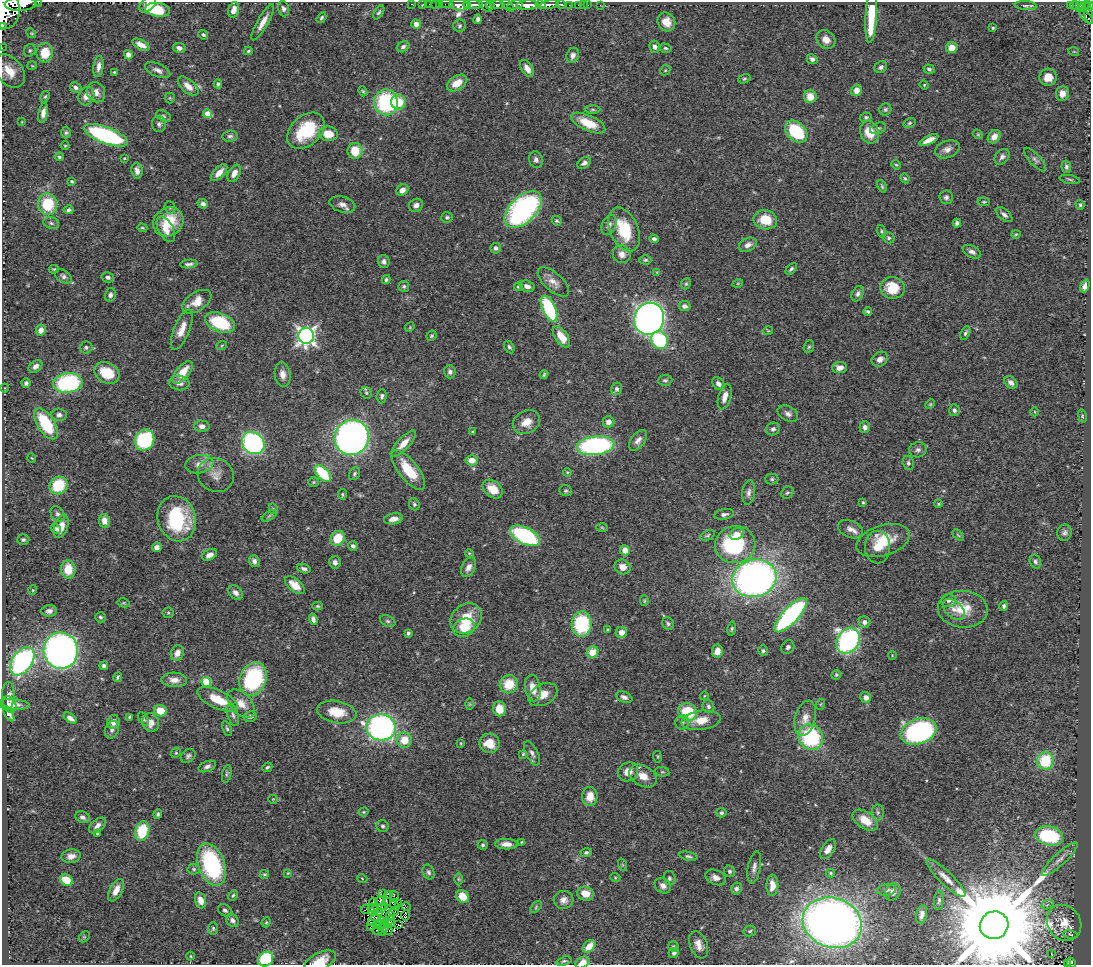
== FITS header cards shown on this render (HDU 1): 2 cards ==
NAXIS1  =                 1089
NAXIS2  =                  963

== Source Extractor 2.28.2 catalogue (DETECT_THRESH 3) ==
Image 1089 x 963 px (HDU 1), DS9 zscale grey, 1 PNG px = 1 image px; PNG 1093 x 967 px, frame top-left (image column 1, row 963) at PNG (2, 2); each listed source drawn as its Kron ellipse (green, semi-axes under 4 px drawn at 4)
Background 0.605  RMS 0.027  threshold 0.0806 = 3 sigma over >= 5 px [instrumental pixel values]
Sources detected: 490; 5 with non-positive FLUX_AUTO (blend fragments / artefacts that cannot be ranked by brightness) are neither listed nor drawn; the other 485 listed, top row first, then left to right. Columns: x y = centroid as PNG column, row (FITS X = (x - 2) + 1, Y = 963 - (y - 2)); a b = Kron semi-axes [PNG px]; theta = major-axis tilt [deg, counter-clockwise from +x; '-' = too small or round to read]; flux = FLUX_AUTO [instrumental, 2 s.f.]
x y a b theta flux
38 2 2 2 - 36
21 4 16 7 4 1900
148 4 10 6 40 10
411 4 2 2 - 10
423 4 3 2 - 13
429 4 2 2 - 12
436 4 3 2 - 18
440 4 2 2 - 9
446 4 6 2 0 21
497 4 7 3 0 360
561 4 4 3 - 130
459 5 10 5 -4 870
473 5 10 3 -1 870
486 5 8 4 -44 120
490 5 4 3 - 150
507 5 8 4 -43 360
515 5 8 4 11 410
527 5 11 5 4 1700
540 5 5 3 - 300
549 5 9 4 9 750
569 5 2 2 - 56
578 5 3 3 - 24
583 5 2 2 - 8.6
588 5 2 2 - 9.7
600 5 2 2 - 5
1075 5 4 3 - 94
1080 5 3 2 - 49
467 6 3 2 - 250
1026 6 11 4 -5 4.2
1070 6 4 3 - 77
1089 6 4 3 - 200
1084 7 7 3 34 110
283 9 8 5 -72 5.6
6 10 19 14 88 3900
158 10 12 7 -9 83
234 10 8 5 72 15
379 12 8 4 57 3.6
1088 12 12 3 -76 130
871 16 27 5 86 81
1086 16 9 4 -49 120
321 18 6 4 57 2.8
478 19 5 3 - 5.4
263 22 20 5 60 17
666 22 10 8 -57 19
416 24 5 4 - 10
460 26 6 6 - 4.1
3 27 3 3 - 190
993 28 3 3 - 2.1
31 33 5 4 - 2
203 35 5 4 - 3.3
826 39 10 8 -41 14
141 45 9 4 -27 15
403 47 7 5 33 5.1
655 47 6 5 - 6.3
2 48 2 2 - 6.2
179 48 6 5 - 7.3
665 48 6 4 -16 3.2
952 48 5 5 - 21
30 50 7 5 59 3.8
248 51 4 3 - 2.3
1074 52 5 3 - 1.6
45 53 9 8 - 43
128 55 5 4 - 11
573 55 8 6 68 8.4
812 59 6 4 -24 6.8
32 66 5 3 - 1.8
99 66 11 5 82 9.6
881 67 7 5 40 5.3
527 68 9 5 -59 14
929 69 6 4 -19 3.7
158 70 13 6 -23 9.4
665 70 5 4 - 2.2
9 71 19 13 -48 37
114 72 3 3 - 2.2
1048 77 8 8 - 20
744 79 7 4 18 2.8
457 83 11 7 33 27
218 84 4 4 - 3.1
924 85 5 4 - 1.8
188 86 12 6 -41 16
76 87 6 5 - 5.9
856 90 6 5 - 17
363 91 5 4 - 2.1
96 92 10 9 - 13
1062 93 7 6 - 15
86 96 9 8 - 14
45 97 6 4 62 2.6
810 97 7 6 - 23
170 98 5 5 - 2.1
386 102 13 12 - 170
398 102 7 7 - 47
593 109 8 4 0 2.8
885 109 6 5 - 3.6
43 113 10 5 79 11
208 114 5 4 - 26
164 116 8 5 -28 3.3
866 117 6 4 10 3.1
22 122 3 2 - 1.3
588 123 18 7 -24 47
909 123 6 4 28 3.2
159 124 8 7 - 5.3
878 128 8 5 21 3.9
306 131 21 14 43 90
796 131 13 9 -44 120
870 132 11 9 -70 37
66 133 6 4 89 3.2
328 134 9 7 -8 32
978 134 5 4 - 2.2
106 135 23 8 -21 290
230 136 7 5 6 4.6
994 137 7 5 51 13
929 140 10 4 26 16
65 146 4 4 - 1.8
947 149 13 8 21 11
355 151 8 7 - 43
59 157 4 4 - 3.3
1002 157 9 6 48 6.3
124 158 3 2 - 1.6
536 160 8 7 - 6.3
1035 160 15 5 -48 6.7
584 163 7 5 35 6.5
896 165 5 4 - 2.4
1066 167 6 5 - 4.2
137 171 8 5 -82 10
219 173 10 5 46 16
234 173 9 5 60 15
905 178 5 3 - 2.5
1070 179 10 3 -11 2.9
72 181 4 3 - 2
882 186 6 3 -66 2.6
402 190 6 5 - 10
946 197 7 6 - 5.1
984 202 6 4 -4 2.3
48 204 11 9 -79 74
203 204 5 4 - 5.2
342 204 13 8 -16 11
416 205 7 6 - 7.3
1080 205 5 4 - 3.1
170 207 6 5 - 3.1
523 209 23 13 44 450
69 210 5 4 - 4
1004 214 10 5 -40 6.6
447 217 6 5 - 3.7
765 220 12 9 -13 44
557 221 5 4 - 2.9
168 222 16 14 38 58
51 223 8 6 -18 4.6
957 223 4 4 - 4.3
609 225 10 7 68 8.7
142 228 5 3 - 2.1
166 229 14 7 -62 19
624 229 23 14 -66 83
881 231 6 4 -75 2.8
1016 234 4 4 - 1.9
889 238 6 5 - 3.9
654 239 5 4 - 4.8
748 245 9 6 27 11
496 248 5 5 - 4.6
972 252 10 5 -28 7.2
622 254 9 8 - 12
645 260 6 4 -2 3.5
384 261 6 6 - 6.3
189 264 8 3 6 4.9
54 269 5 3 - 2.2
791 269 7 4 48 4.2
657 272 4 4 - 1.4
63 276 9 6 -31 5.4
108 277 6 5 - 5.5
386 280 4 4 - 3.3
553 282 19 9 -41 17
738 283 5 3 - 1.6
686 284 6 4 68 2.6
404 286 5 5 - 3.6
527 286 8 5 -15 9.2
1085 286 6 4 69 9.4
518 287 4 3 - 2.2
893 288 12 11 - 50
858 294 8 5 64 5.6
110 295 7 5 74 6.3
197 302 16 9 33 27
684 306 6 5 - 6
549 309 14 6 -66 150
868 312 4 3 - 3.4
649 319 16 14 70 1000
220 323 15 9 -22 100
410 327 5 4 - 1.8
41 330 5 5 - 11
182 330 21 8 68 23
768 331 5 3 - 1.7
965 333 7 4 66 3.8
306 336 8 8 - 830
431 336 5 4 - 2.8
561 337 12 6 -55 27
659 340 9 8 - 130
222 345 5 3 - 1.9
86 347 6 6 - 3.7
509 347 7 5 -60 3.9
809 347 6 5 - 3.1
880 359 8 7 - 11
36 366 8 5 38 9.5
839 368 7 5 4 13
182 372 13 6 50 35
450 372 6 5 - 6.2
107 373 13 10 -30 52
283 375 12 8 -82 14
544 375 4 3 - 2.4
665 380 7 5 4 3.9
1011 382 7 5 -39 8.8
26 383 4 4 - 4.2
68 383 14 10 7 220
179 383 10 7 -5 12
718 384 7 5 -51 8.5
5 388 4 3 - 1.3
616 389 6 5 - 5.2
366 393 6 5 - 3.2
382 396 7 5 85 5.1
725 397 13 6 75 17
930 404 5 4 - 2.1
954 410 6 5 - 5.3
1035 412 4 3 - 1.3
788 414 11 7 -29 7.9
59 415 7 6 - 6
1082 416 6 3 -78 2.4
526 422 14 11 29 24
608 422 6 5 - 9.5
46 424 17 8 -57 96
202 426 7 5 -2 9.4
865 427 5 5 - 7.6
773 429 7 6 - 5.1
472 432 4 3 - 1.7
352 438 18 17 - 850
145 440 11 9 58 170
638 440 12 6 52 9.9
253 443 12 10 -43 340
403 444 17 6 46 21
595 446 19 9 6 350
918 450 8 7 - 5.8
32 458 5 3 - 1.5
472 460 6 5 - 20
908 463 7 5 -75 4.2
199 464 14 9 8 16
408 470 24 9 -52 57
567 472 4 3 - 1.8
323 473 10 5 -45 85
354 474 7 5 59 3.7
216 475 18 16 -28 22
772 479 6 5 - 3.2
313 482 5 5 - 2.4
58 485 9 8 - 77
493 489 11 8 -38 25
566 491 6 5 - 3.4
749 492 12 6 82 7.6
787 493 6 5 - 3.4
342 494 5 3 - 2.2
863 502 3 3 - 2.4
414 504 6 5 - 3.6
938 504 4 3 - 2.1
273 509 5 4 - 2.1
57 514 8 6 -55 5.6
724 514 10 5 10 5.8
269 516 8 3 30 3
177 519 23 19 -73 150
393 519 9 5 9 12
104 521 7 5 -81 16
61 526 12 6 70 23
602 527 6 4 -3 2.1
56 529 5 5 - 3.8
850 529 13 8 -23 12
1065 533 8 7 - 5.7
737 534 7 5 24 13
707 535 7 4 25 3.2
958 535 6 4 -45 2.2
525 536 16 8 -26 240
338 538 8 6 56 48
23 540 6 5 - 4.1
883 540 28 15 17 51
735 545 20 18 10 190
353 546 5 4 - 5.6
157 547 5 4 - 9
878 547 16 12 -90 37
625 550 5 5 - 15
469 553 4 3 - 1.9
209 555 8 5 29 11
254 561 6 5 - 6.5
335 562 6 6 - 7.3
1035 562 7 5 -68 4.6
469 567 10 6 62 11
623 567 8 7 - 16
68 569 9 7 -89 42
304 569 7 4 -18 5.2
754 578 22 18 15 870
295 585 12 6 -40 26
33 590 5 4 - 2
235 592 8 6 -43 9.5
948 600 7 6 - 6
644 601 5 4 - 2.1
124 603 6 4 -11 2.1
318 606 5 4 - 2.5
1004 606 5 4 - 4.1
954 609 13 8 -43 14
963 609 25 18 -4 47
49 611 8 6 6 8.7
168 613 5 5 - 3
791 615 22 8 47 350
100 617 5 5 - 3.5
466 618 17 13 40 47
313 619 6 4 -71 6.8
388 621 8 5 -26 4.4
864 622 6 5 - 7.7
668 623 6 5 - 4.1
582 624 13 10 86 120
464 628 11 9 22 41
607 629 4 2 - 1.4
732 629 7 4 80 2.8
621 632 5 5 - 14
408 633 4 3 - 4.4
848 641 14 10 58 470
788 647 7 6 - 4.8
61 651 18 17 - 960
717 651 6 5 - 14
763 651 5 5 - 3.2
593 652 6 5 - 27
177 653 8 6 65 15
892 655 4 3 - 1.3
22 661 16 10 55 340
104 666 4 3 - 5.5
836 675 5 4 - 2.5
118 677 5 3 - 2.8
253 679 17 13 67 200
174 680 13 7 -3 14
206 682 5 4 - 76
509 684 9 9 - 44
533 688 13 7 -80 25
543 695 15 10 28 23
8 696 13 6 88 9.3
704 696 4 3 - 1.4
624 697 8 5 -23 7.3
866 697 6 5 - 9.7
218 699 22 9 -25 53
9 704 9 7 -57 8
13 704 16 5 -4 12
241 704 17 10 -47 23
469 704 6 4 -90 2
821 704 5 3 - 1.7
708 706 7 5 -66 4.5
499 709 7 6 - 29
161 711 6 5 - 42
337 712 20 11 -10 41
688 712 10 8 -32 86
9 714 8 3 -61 6.9
233 715 11 5 -73 6.9
129 717 4 4 - 2.1
250 717 6 5 - 5.3
70 718 7 4 -33 8.7
805 718 18 10 75 21
143 719 7 4 -56 3.6
701 720 20 9 7 28
113 722 7 6 - 13
682 722 7 6 - 4.9
151 723 9 8 - 15
381 727 15 13 -13 540
227 728 8 4 -65 3.6
112 730 9 6 69 6.7
919 731 18 12 20 370
811 737 13 11 -48 180
404 740 7 7 - 32
461 743 3 2 - 1.4
489 743 10 9 - 30
176 753 5 4 - 2.3
532 753 13 6 -63 8.1
523 754 4 4 - 2.2
188 756 8 6 39 5.1
657 757 6 3 -81 1.7
1045 761 8 8 - 84
207 766 9 5 21 6
267 767 5 3 - 2.7
628 772 10 9 - 19
662 772 7 5 -6 3
227 774 9 4 78 3.3
643 776 15 10 -30 21
590 796 9 7 87 26
273 799 4 4 - 1.6
364 812 5 4 - 2.3
878 812 8 6 90 4.5
721 813 5 4 - 3.9
158 814 5 4 - 3.3
82 817 7 5 -23 6.4
865 820 14 8 -35 31
97 825 10 6 40 8.1
383 826 6 6 - 4.5
142 831 10 7 76 74
98 833 3 3 - 4.3
1049 836 14 9 -10 140
522 842 4 3 - 1.8
506 844 11 5 -1 12
483 845 5 5 - 3.5
828 849 11 6 56 13
586 852 5 4 - 3.5
71 856 10 6 10 12
688 856 9 4 -11 4.2
1060 859 23 6 43 14
212 864 22 13 -69 230
623 865 6 4 -71 2.4
754 867 16 6 79 9.4
194 869 6 5 - 3.4
730 871 6 5 - 4.2
429 872 8 5 -66 4.6
288 873 4 3 - 1.6
830 873 5 3 - 2.5
264 874 4 3 - 2.3
615 877 5 3 - 1.7
716 877 11 7 -24 11
362 878 5 3 - 1.5
670 878 7 6 - 4.2
946 878 26 6 -44 19
458 879 6 4 -89 2.6
66 880 7 5 -35 38
772 885 10 6 89 17
663 886 9 7 -35 9.5
736 888 6 5 - 6.2
116 890 12 6 62 19
887 890 9 5 6 6.6
893 892 9 7 56 9.6
382 894 4 2 - 1.6
388 894 4 2 - 0.89
585 894 8 7 - 24
233 895 5 4 - 2.7
394 896 5 3 - 2.2
462 896 7 6 - 29
200 900 8 5 -73 13
380 900 5 3 - 2.1
563 900 10 9 - 12
939 900 10 5 85 4.4
386 901 3 2 - 0.88
374 902 5 2 - 0.5
399 904 4 2 - 0.53
1047 905 7 4 20 3.5
385 906 2 2 - 1.3
395 906 5 2 - 1.3
406 907 4 3 - 1.9
536 907 7 4 47 3.2
373 908 5 2 - 1.6
366 909 5 2 - 1.8
382 909 2 2 - 0.48
225 910 7 5 -32 4.3
394 911 5 2 - 3.4
371 912 3 2 - 1.5
380 913 4 3 - 0.027
922 914 9 5 78 8.3
390 915 4 2 - 3.8
405 915 5 2 - 1.9
375 917 4 2 - 3
232 920 7 5 -57 6.3
373 920 6 2 47 0.032
381 920 3 2 - 0.54
390 920 4 2 - 2.6
266 922 5 4 - 2.2
392 923 2 2 - 0.42
832 923 30 25 -19 1500
1064 923 19 16 -53 35
379 924 6 2 7 1.2
384 924 4 2 - 4.6
398 925 4 2 - 2.1
994 925 14 13 - 58000
370 927 3 2 - 3.4
385 927 4 3 - 1.7
213 928 6 5 - 3.2
378 930 5 2 - 6.6
387 931 5 2 - 1.1
750 931 6 5 - 2.8
383 932 3 2 - 4.2
1071 934 7 3 -11 2.2
84 937 6 4 45 1.9
699 945 14 8 -69 15
589 946 7 5 45 23
674 947 6 5 - 3.8
674 953 5 5 - 4.9
1051 954 4 2 - 3.5
191 956 4 3 - 1.6
266 959 8 7 - 130
320 961 17 8 26 31
564 961 8 4 18 3.3
582 962 7 5 27 17
1067 963 4 3 - 47
1071 963 5 4 - 94
At the frame edge (FLAGS 8, measured only in part): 13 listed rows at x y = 38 2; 21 4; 1089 6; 6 10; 3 27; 2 48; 9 71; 994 925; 266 959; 320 961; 582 962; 1067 963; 1071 963
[5 non-positive-flux detections neither listed nor drawn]